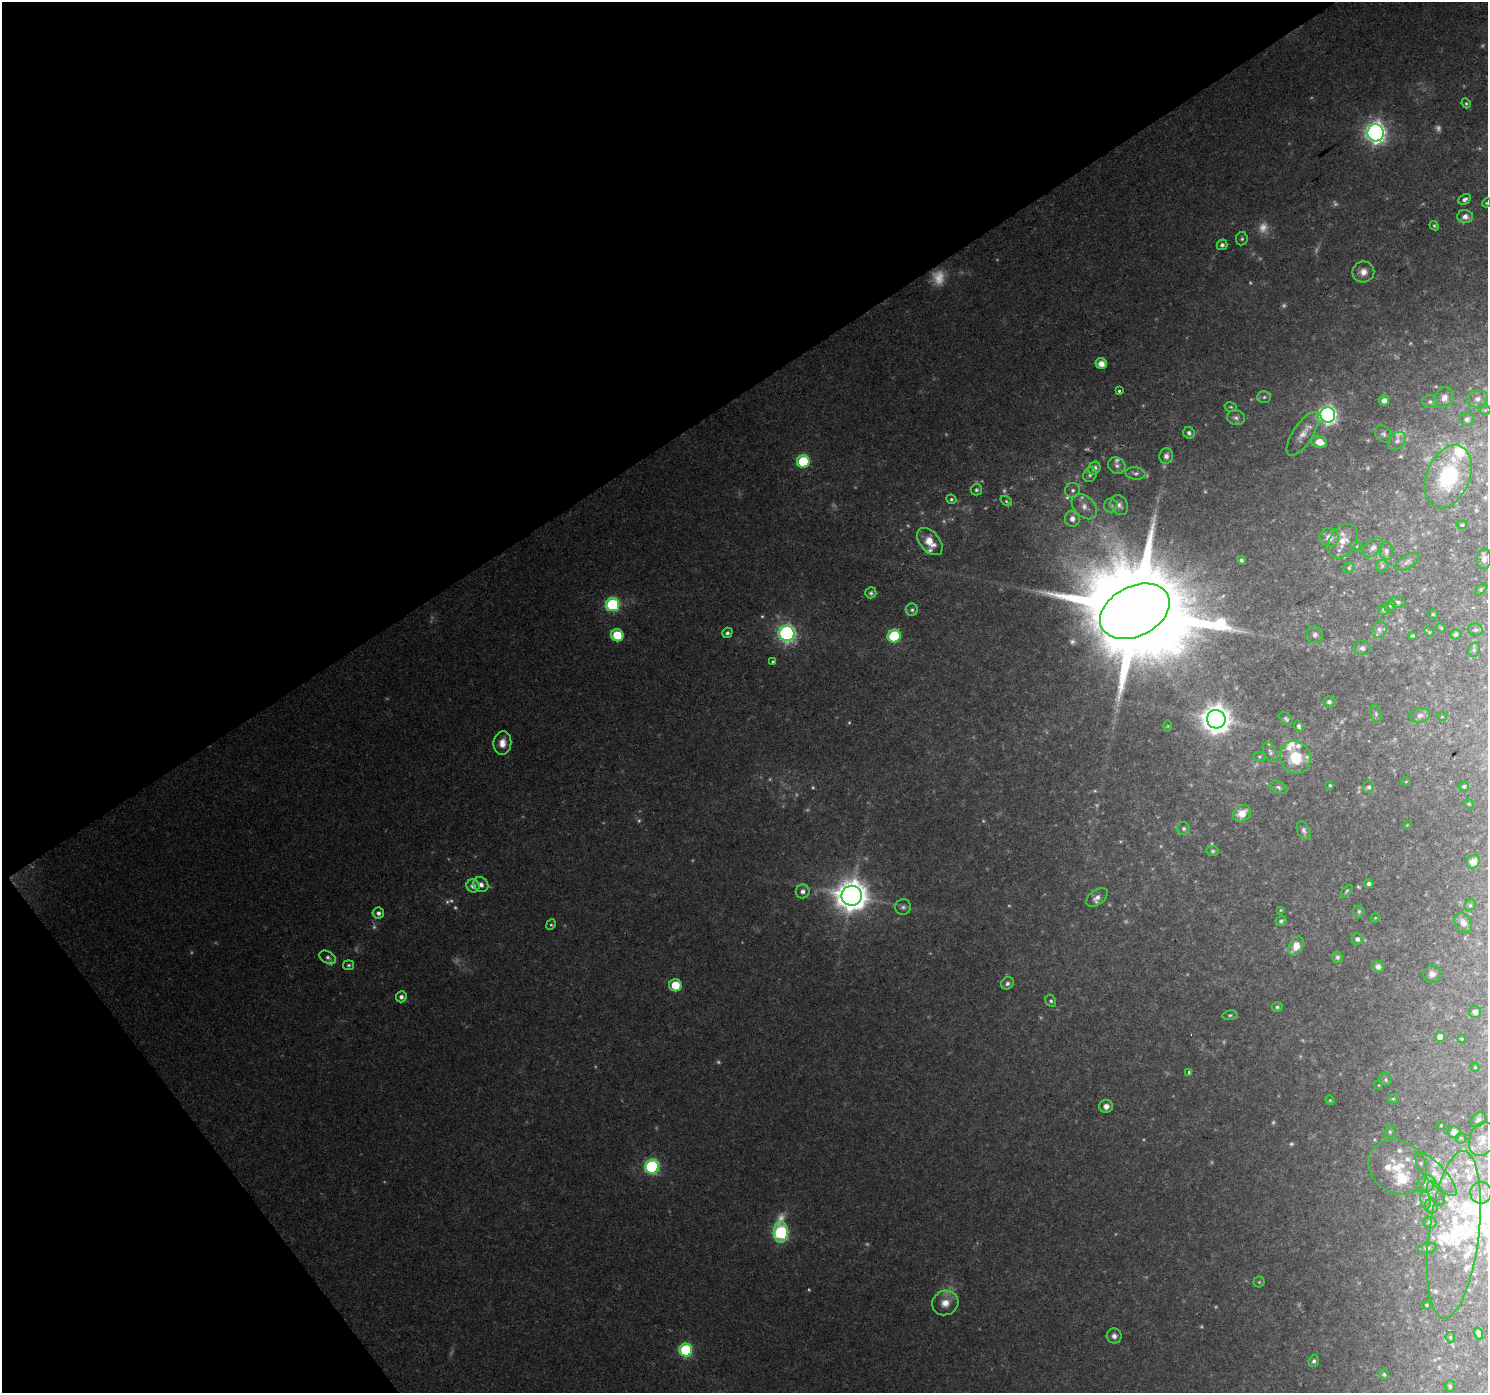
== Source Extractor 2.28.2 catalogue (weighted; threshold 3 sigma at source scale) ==
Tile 5 of 4 x 4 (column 1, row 2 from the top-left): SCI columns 1-1486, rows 2908-4298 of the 5950 x 5879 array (HDU 1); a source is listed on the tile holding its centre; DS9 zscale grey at full resolution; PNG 1490 x 1395 px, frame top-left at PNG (2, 2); each listed source drawn as its Kron ellipse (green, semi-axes under 4 px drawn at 4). Shown black and unused: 33% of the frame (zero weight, under 2 of 3 exposures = <1% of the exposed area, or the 3 px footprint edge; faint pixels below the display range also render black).
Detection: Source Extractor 2.28.2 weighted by HDU 2 'WHT'; one run over the whole footprint, this tile lists its part. Background 0.0765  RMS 0.0081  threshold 0.0363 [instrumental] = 3 sigma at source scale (4.5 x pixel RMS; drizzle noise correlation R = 1.50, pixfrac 1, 0.0396/0.0396 arcsec/px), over >= 5 px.
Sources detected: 264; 65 too faint to see at this stretch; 1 inside a brighter object's white glare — neither listed nor drawn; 31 inside a brighter listed object's ellipse — not listed separately; the other 167 listed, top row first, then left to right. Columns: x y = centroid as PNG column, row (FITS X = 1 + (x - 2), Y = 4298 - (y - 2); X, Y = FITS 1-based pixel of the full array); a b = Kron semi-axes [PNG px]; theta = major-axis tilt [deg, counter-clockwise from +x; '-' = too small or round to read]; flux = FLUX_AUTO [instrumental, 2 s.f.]
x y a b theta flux
1466 103 5 4 - 1.3
1376 133 8 8 - 510
1465 199 7 5 26 2.9
1486 203 5 4 - 0.94
1465 216 8 6 -3 5.2
1434 226 5 4 - 1.2
1242 239 6 6 - 2
1222 245 5 5 - 2.9
1363 272 11 10 - 7.9
1101 364 5 5 - 9.3
1119 391 3 3 - 4.2
1264 397 7 6 - 2.1
1444 398 11 9 60 6.6
1477 399 10 8 13 4.3
1384 400 5 5 - 5.8
1430 402 7 6 - 2.5
1231 407 6 5 - 1.3
1485 410 5 5 - 1.3
1328 415 8 7 - 360
1236 418 9 7 -15 3.7
1467 419 7 6 - 2.9
1189 433 6 5 - 2.9
1303 434 25 10 57 11
1383 434 9 7 -46 3
1397 441 10 7 43 4.1
1319 442 8 6 -17 11
1166 456 8 6 79 5
803 461 6 6 - 63
1117 466 9 8 - 3.3
1094 468 7 6 - 3.8
1135 473 10 6 -9 2.7
1090 475 7 6 - 2.6
1448 477 33 21 68 74
976 490 6 5 - 1.8
1073 490 7 7 - 3.3
951 499 5 4 - 1.6
1006 501 6 4 -36 1.4
1119 505 10 8 -61 3.8
1111 506 7 7 - 2.1
1084 507 15 10 -44 7.7
1072 519 8 7 - 6.1
1462 525 5 4 - 1.2
1329 537 9 9 - 7.1
930 541 16 9 -48 15
1343 541 19 13 55 12
1356 546 5 5 - 1.2
1373 548 11 7 42 4.1
1386 551 9 7 -87 3.4
1484 559 10 7 86 3.7
1241 560 4 4 - 2
1407 562 14 6 30 3.5
1382 566 6 6 - 2
1349 568 6 5 - 1.6
1481 590 7 4 45 1.2
871 593 5 5 - 2
1398 602 8 6 -17 1.9
612 605 7 6 - 120
1390 606 6 5 - 1.3
912 610 6 6 - 2.1
1384 610 6 5 - 2
1135 611 37 25 27 32000
1433 614 5 5 - 1.1
1441 628 5 4 - 1.1
1379 629 8 7 - 3.4
1475 630 7 6 - 1.9
1429 632 5 4 - 1.1
727 633 5 5 - 2.5
787 634 8 7 - 270
1455 634 5 5 - 2.4
617 635 6 6 - 28
1315 635 8 8 - 3.5
894 636 6 6 - 62
1413 636 4 3 - 1.3
1362 648 8 7 - 3.8
1474 650 7 5 71 1.9
773 661 3 3 - 1.9
1329 702 6 5 - 2.7
1376 714 9 5 -74 2.2
1420 715 10 7 14 3.5
1442 717 5 3 - 0.69
1216 719 9 9 - 1300
1286 719 8 5 -45 1.8
1168 726 5 3 - 0.79
1299 726 5 4 - 2.4
502 743 11 9 83 9
1270 752 11 6 -61 2.9
1259 757 6 4 -6 1.3
1295 757 16 15 - 29
1406 781 5 3 - 0.74
1330 785 3 3 - 0.94
1464 786 5 5 - 1.3
1279 787 9 5 -29 2.2
1369 787 6 5 - 2.3
1469 804 5 4 - 0.85
1242 813 9 7 37 12
1407 825 4 3 - 0.63
1184 828 7 6 - 2.4
1304 830 9 6 -65 3
1213 851 6 5 - 1.6
1473 862 7 6 - 8.4
1369 884 5 4 - 2.4
481 885 8 6 -43 4.5
473 886 7 6 - 5.7
803 891 7 6 - 4
1347 891 7 4 49 1.3
852 896 10 10 - 1800
1097 897 12 7 38 5.1
1470 905 6 5 - 1.4
903 907 8 7 - 2.9
1280 910 3 2 - 0.81
1359 911 6 5 - 1.8
378 913 6 5 - 3.2
1375 918 5 4 - 0.8
1281 921 5 5 - 1.7
1463 923 11 8 -59 5.1
551 925 5 4 - 1.3
1357 939 6 5 - 3.2
1296 946 10 7 61 11
328 957 9 6 -31 2.6
1337 957 6 5 - 2.1
349 965 5 5 - 1.5
1378 967 6 5 - 5.2
1432 974 9 8 - 4.1
1007 983 7 6 - 2.7
675 985 6 6 - 25
401 997 5 5 - 3.5
1051 1001 6 5 - 1.8
1277 1007 5 5 - 1.7
1475 1012 6 6 - 3.6
1230 1015 7 5 9 1.6
1440 1037 5 5 - 7.7
1462 1039 4 3 - 1.1
1475 1067 4 4 - 0.77
1189 1072 3 3 - 26
1386 1080 7 6 - 2.2
1379 1085 5 4 - 0.82
1393 1099 5 4 - 1.1
1330 1100 5 4 - 0.93
1106 1106 7 6 - 4.9
1478 1120 8 6 46 2.4
1441 1125 3 3 - 0.7
1390 1132 6 5 - 1.6
1454 1132 6 6 - 6.9
1461 1138 5 5 - 1.4
1482 1139 17 12 72 9.8
652 1167 7 7 - 140
1398 1167 30 26 -33 32
1436 1174 28 9 -47 13
1426 1184 10 8 35 4.4
1436 1193 13 7 -61 4.2
1481 1193 11 10 - 7.5
1426 1200 9 5 -84 2.6
1431 1206 7 6 - 2.8
1430 1223 6 5 - 2.4
781 1232 10 7 -88 160
1454 1235 84 25 83 81
1427 1248 9 5 12 2.3
1259 1282 5 5 - 1.1
945 1303 13 12 - 11
1427 1305 4 3 - 0.93
1478 1333 6 4 -72 2.2
1114 1336 7 7 - 4
1450 1337 5 5 - 1.2
686 1350 6 6 - 100
1314 1361 6 5 - 2.3
1384 1374 5 5 - 1.6
1450 1386 5 4 - 1.3
Isophote crosses this tile's border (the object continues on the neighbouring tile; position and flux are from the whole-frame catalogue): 2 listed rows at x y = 1486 203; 1448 477